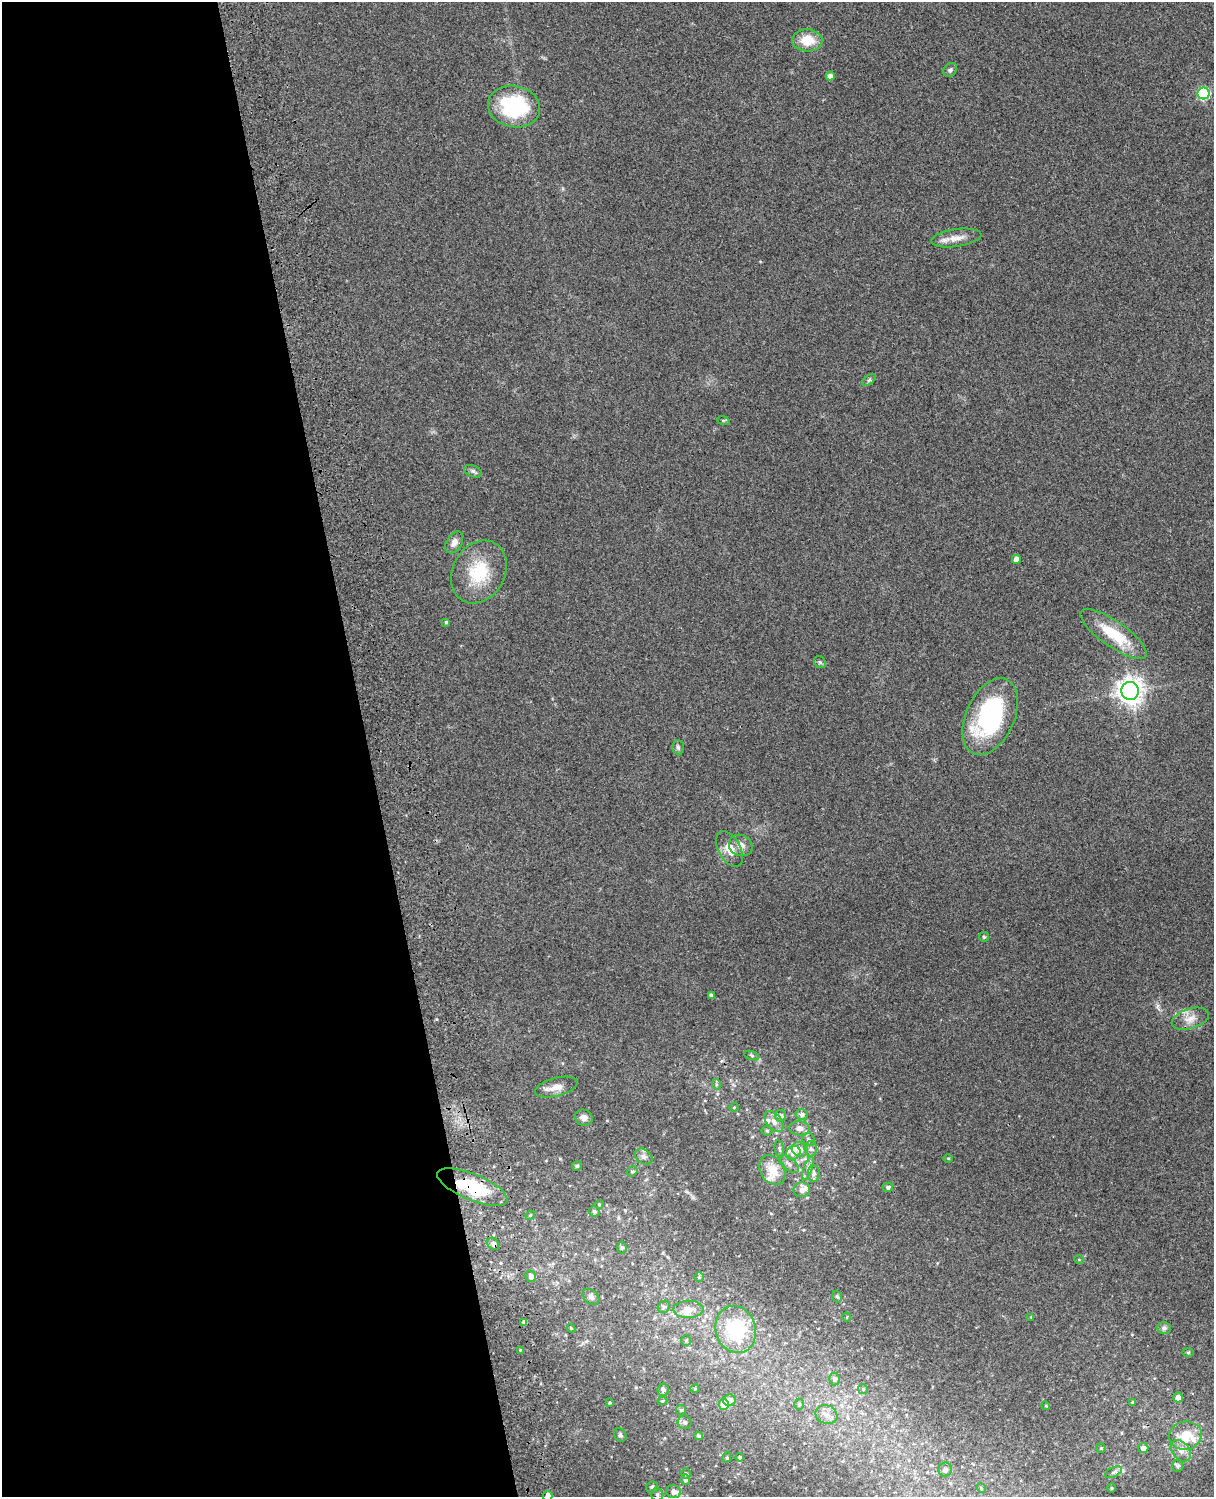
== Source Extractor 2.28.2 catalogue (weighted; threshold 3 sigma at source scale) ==
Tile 5 of 4 x 3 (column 1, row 2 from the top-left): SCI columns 120-1331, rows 1661-3155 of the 5088 x 4928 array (HDU 1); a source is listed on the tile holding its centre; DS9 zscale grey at full resolution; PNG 1216 x 1499 px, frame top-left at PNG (2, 2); each listed source drawn as its Kron ellipse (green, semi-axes under 4 px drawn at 4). Shown black and unused: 30% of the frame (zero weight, under 3 of 4 exposures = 6% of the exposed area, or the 3 px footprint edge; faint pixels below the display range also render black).
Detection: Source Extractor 2.28.2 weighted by HDU 2 'WHT'; one run over the whole footprint, this tile lists its part. Background 0.216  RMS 0.0084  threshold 0.0376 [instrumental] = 3 sigma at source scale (4.5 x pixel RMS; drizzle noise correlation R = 1.50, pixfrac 1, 0.05/0.05 arcsec/px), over >= 5 px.
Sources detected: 113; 9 inside a brighter listed object's ellipse — not listed separately; the other 104 listed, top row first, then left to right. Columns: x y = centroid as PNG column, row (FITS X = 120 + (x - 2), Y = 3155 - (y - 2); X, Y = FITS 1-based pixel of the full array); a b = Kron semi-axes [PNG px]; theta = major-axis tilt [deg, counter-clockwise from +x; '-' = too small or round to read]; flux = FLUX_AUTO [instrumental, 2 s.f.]
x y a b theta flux
807 40 15 11 -2 17
950 70 8 6 51 2.1
830 76 4 4 - 4.4
1204 93 6 6 - 71
514 107 26 20 -11 69
956 238 25 9 8 9.3
869 380 8 4 36 1.6
723 420 6 4 -18 1
473 471 9 5 -22 2.3
454 542 12 7 58 4.9
1016 559 4 4 - 6.5
479 572 33 26 61 38
446 622 4 3 - 1.4
1114 634 39 12 -35 30
820 662 6 5 - 1.4
1130 691 9 8 - 740
990 717 41 24 66 100
678 747 7 5 -86 1.7
741 845 12 10 -26 5.7
729 849 19 11 -61 10
984 937 5 5 - 1.1
711 995 4 4 - 2.2
1190 1019 19 10 17 9
752 1055 8 3 -19 1.3
716 1084 5 3 - 1.2
556 1087 22 9 14 8.9
734 1107 5 3 - 0.65
802 1114 6 5 - 2.7
780 1116 6 5 - 2.8
584 1118 9 7 -18 4.6
774 1121 12 7 -50 4.9
800 1128 10 7 -7 5.4
767 1131 5 5 - 1.2
808 1140 7 6 - 2.4
779 1149 9 4 -80 1.6
800 1149 8 7 - 5.4
811 1149 7 6 - 2.5
793 1153 7 6 - 4.1
644 1157 9 7 -35 3.3
948 1158 5 3 - 0.77
789 1164 12 6 -39 3.3
577 1166 5 5 - 1.2
808 1168 12 4 71 2.8
772 1170 16 12 -58 13
632 1171 6 4 33 1.3
814 1174 8 6 89 3.1
472 1187 37 13 -23 44
888 1187 5 4 - 2.4
801 1190 8 7 - 4.5
599 1204 4 4 - 0.83
594 1211 5 5 - 1.7
530 1215 5 4 - 0.97
493 1244 6 5 - 3.1
622 1248 6 5 - 1.4
1079 1260 5 3 - 0.68
531 1276 5 5 - 3.9
699 1277 5 5 - 1.2
591 1297 9 6 -41 2.5
837 1297 6 4 -72 1.5
664 1307 6 5 - 1.7
688 1309 15 8 1 8.4
847 1317 4 3 - 0.68
1031 1317 3 3 - 0.64
524 1322 4 4 - 2.6
571 1328 4 3 - 0.98
1164 1328 7 6 - 2.1
736 1329 24 20 -73 51
686 1341 5 5 - 1.2
520 1350 3 3 - 0.68
1188 1353 6 4 0 1
835 1379 6 5 - 2.4
695 1389 4 4 - 0.78
863 1389 5 5 - 1.2
663 1390 6 5 - 2.3
1178 1397 5 5 - 5
729 1400 6 6 - 5.2
662 1401 5 4 - 0.89
1133 1402 4 3 - 1.3
609 1403 3 2 - 0.81
799 1404 5 4 - 1.3
724 1405 5 5 - 19
1046 1406 4 3 - 0.77
681 1410 5 5 - 1.2
826 1414 11 9 -21 6.2
684 1422 7 6 - 2.4
620 1435 7 5 -54 1.6
698 1436 4 4 - 1.8
1185 1436 16 14 15 21
1101 1448 5 4 - 1
1143 1448 5 5 - 3.3
1181 1451 12 8 -53 6
740 1457 4 4 - 1.6
727 1458 5 4 - 1.2
1178 1466 6 5 - 2.4
945 1470 7 7 - 3.4
1113 1472 9 5 27 2.4
686 1474 5 4 - 1.6
685 1480 5 5 - 2.1
652 1487 6 6 - 2.1
981 1488 5 4 - 1
1111 1488 5 3 - 0.79
674 1492 7 6 - 4.1
657 1495 6 6 - 1.8
548 1496 5 4 - 3.8
Overlapping masked pixels (flux is a lower limit): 2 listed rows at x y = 472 1187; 493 1244
Isophote crosses this tile's border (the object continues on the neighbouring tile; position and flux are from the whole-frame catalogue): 1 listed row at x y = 548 1496
Unlisted compact peaks at least as high as the median listed source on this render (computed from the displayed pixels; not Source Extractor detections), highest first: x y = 436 1019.